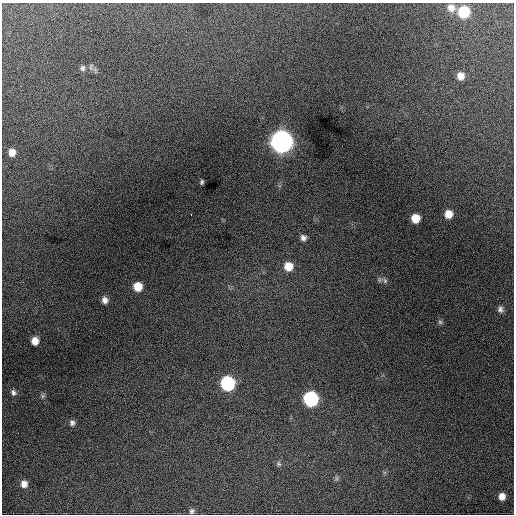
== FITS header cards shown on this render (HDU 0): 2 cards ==
NAXIS1  =                  512 / Axis length
NAXIS2  =                  512 / Axis length

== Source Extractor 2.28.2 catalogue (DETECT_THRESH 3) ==
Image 512 x 512 px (HDU 0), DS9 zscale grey, 1 PNG px = 1 image px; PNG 516 x 516 px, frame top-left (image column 1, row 512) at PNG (2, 3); no overlay
Background 966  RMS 25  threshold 75.1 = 3 sigma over >= 5 px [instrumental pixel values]
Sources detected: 28; all 28 listed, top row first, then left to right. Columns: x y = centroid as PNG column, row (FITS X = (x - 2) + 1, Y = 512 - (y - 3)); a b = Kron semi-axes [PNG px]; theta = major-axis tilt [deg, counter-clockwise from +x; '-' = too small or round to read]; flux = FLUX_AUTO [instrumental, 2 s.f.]
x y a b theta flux
451 8 10 9 - 1.4e+04
464 12 9 8 - 8.7e+04
83 68 8 6 -79 4.8e+03
460 76 8 7 - 1.4e+04
281 142 10 9 - 1.5e+06
12 152 7 6 - 1.3e+04
202 182 4 3 - 2.9e+03
448 214 7 7 - 1.8e+04
191 215 3 2 - 1.0e+04
415 218 7 7 - 2.5e+04
303 238 7 7 - 6.7e+03
288 266 9 9 - 2.6e+04
385 281 8 6 -88 4.0e+03
138 287 7 7 - 2.9e+04
105 300 8 7 - 8.5e+03
500 309 8 7 - 6.1e+03
440 322 6 6 - 3.4e+03
35 341 7 6 - 1.5e+04
227 383 9 8 - 2.2e+05
13 392 8 6 -71 5.5e+03
43 396 6 5 - 3.3e+03
311 399 9 8 - 2.6e+05
72 423 8 7 - 5.7e+03
279 464 8 6 -67 3.6e+03
336 478 7 4 90 2.9e+03
24 484 8 7 - 1.2e+04
502 496 6 6 - 1.3e+04
192 511 7 6 - 4.0e+03